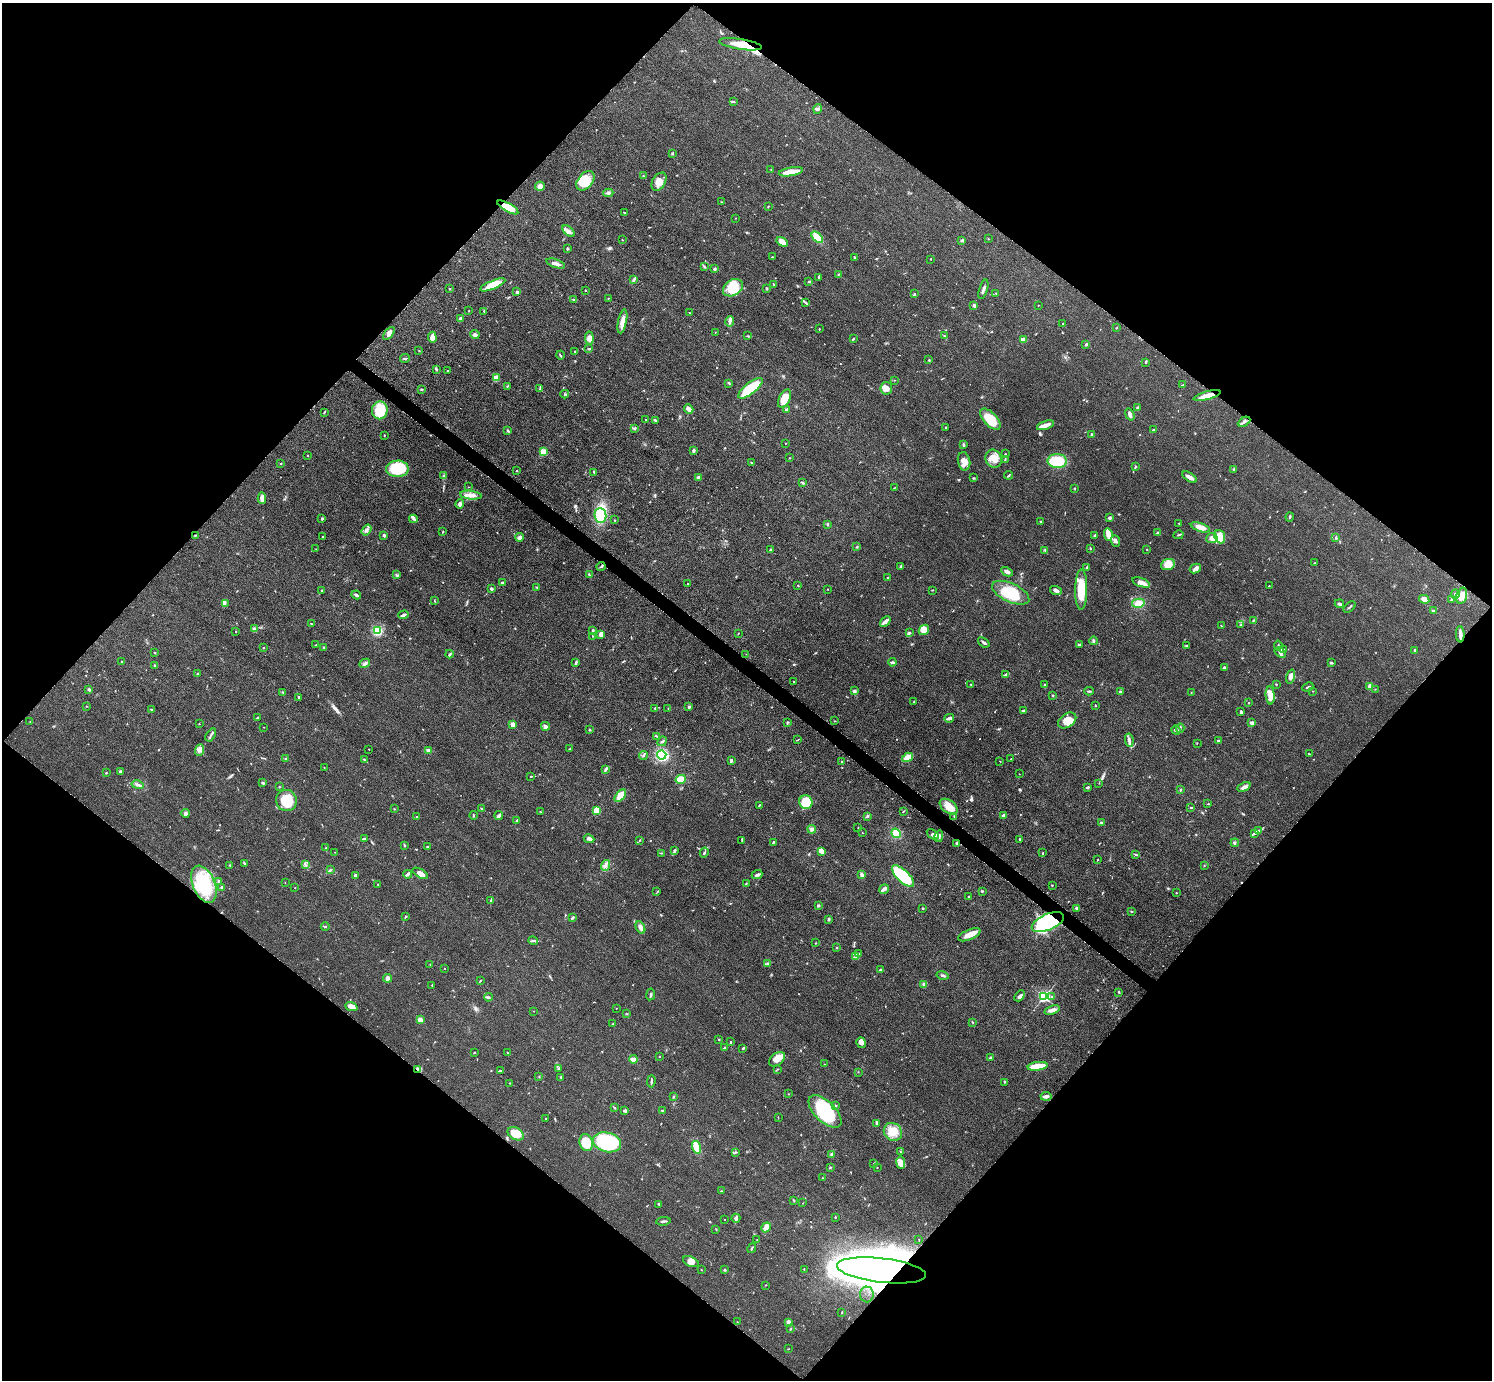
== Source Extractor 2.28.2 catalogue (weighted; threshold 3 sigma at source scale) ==
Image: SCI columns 12-5970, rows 165-5673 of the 5978 x 5981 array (HDU 1 of 3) = the unmasked area's bounding box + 8 px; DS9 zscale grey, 4 x 4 block average (1 PNG px = mean of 4 x 4 image px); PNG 1494 x 1382 px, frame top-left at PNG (2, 3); each listed source drawn as its Kron ellipse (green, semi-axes under 4 px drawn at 4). Shown black and unused: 50% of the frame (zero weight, under 3 of 5 exposures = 1% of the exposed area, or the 3 px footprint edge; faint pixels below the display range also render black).
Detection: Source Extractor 2.28.2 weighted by HDU 2 'WHT'. Background 0.0533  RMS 0.0058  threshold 0.026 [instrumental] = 3 sigma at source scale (4.5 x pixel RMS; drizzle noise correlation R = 1.50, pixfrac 1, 0.05/0.05 arcsec/px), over >= 5 px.
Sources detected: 682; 4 too faint to see at this stretch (4 x 4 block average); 6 inside a brighter object's white glare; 4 cosmic-ray / hot-pixel residue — neither listed nor drawn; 14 coinciding with a brighter row at this scale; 25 inside a brighter listed object's ellipse — not listed separately; of the other 629, all 500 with FLUX_AUTO >= 1.18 (the completeness limit of this list) listed and drawn (129 fainter detections not listed), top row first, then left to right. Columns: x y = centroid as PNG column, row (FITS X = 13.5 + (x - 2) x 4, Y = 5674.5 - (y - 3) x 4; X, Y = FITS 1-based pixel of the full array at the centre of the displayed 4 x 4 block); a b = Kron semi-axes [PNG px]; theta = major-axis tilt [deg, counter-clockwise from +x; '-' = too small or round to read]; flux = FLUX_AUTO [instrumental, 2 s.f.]
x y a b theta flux
740 44 22 5 -9 61
733 102 3 2 - 4.4
817 109 5 4 - 7.6
672 153 3 2 - 3.5
771 169 2 2 - 1.5
791 172 12 3 10 60
643 176 2 2 - 1.6
585 181 11 7 50 110
659 182 10 6 59 27
540 186 5 4 - 19
608 193 5 2 - 5.5
721 202 3 2 - 1.8
768 206 2 2 - 1.4
508 207 12 4 -29 76
625 213 4 2 - 3.5
736 218 2 2 - 1.2
568 231 7 3 -42 15
817 237 7 4 -44 48
988 239 2 2 - 1.2
622 240 2 2 - 1.7
962 240 3 2 - 3.2
782 242 6 4 -32 29
567 249 2 2 - 6
772 257 2 2 - 2.3
854 257 2 2 - 8.8
930 259 2 2 - 1.4
556 263 10 3 -18 15
704 267 3 2 - 2.6
715 269 2 2 - 6
838 274 2 2 - 2.4
819 277 4 2 - 4.5
633 280 4 3 - 6
809 281 3 2 - 2.4
774 284 2 2 - 1.8
493 285 13 4 23 56
733 288 11 8 33 96
767 288 3 2 - 3.9
449 289 3 2 - 2.1
983 289 10 2 73 12
585 290 2 2 - 2.1
517 292 3 3 - 8.7
996 293 2 2 - 2
915 294 2 2 - 2
608 298 2 2 - 2.1
574 300 4 2 - 4.5
805 302 4 2 - 3.7
974 305 4 2 - 4.2
1038 305 2 2 - 1.3
468 311 2 2 - 1.4
484 311 2 2 - 1.7
689 313 2 2 - 1.9
460 318 4 2 - 5.3
622 321 12 4 79 29
730 321 5 2 - 8.3
1063 324 2 2 - 1.7
1117 327 2 2 - 1.5
819 329 2 2 - 1.4
715 332 2 2 - 1.3
389 333 7 3 51 16
475 335 4 3 - 11
748 336 2 2 - 2.6
944 336 3 2 - 2.9
432 337 5 3 - 31
589 338 6 4 -84 20
853 339 3 2 - 3.3
1023 340 2 2 - 71
1086 345 3 2 - 6.7
589 349 4 2 - 3.4
419 350 2 2 - 1.5
575 351 2 2 - 3.4
560 355 4 2 - 4.4
405 358 5 2 - 3.9
929 360 2 2 - 3.2
1145 362 3 2 - 3.2
436 369 3 2 - 5.6
447 371 2 2 - 1.7
496 378 2 2 - 110
894 380 2 2 - 1.2
729 383 2 2 - 2
1182 385 3 2 - 2.7
507 386 3 2 - 2.3
540 388 3 2 - 2.3
750 388 15 5 38 190
886 388 6 5 - 19
422 389 3 2 - 3.2
565 394 4 2 - 2.3
1207 395 14 3 16 42
784 399 10 5 64 53
1137 408 2 2 - 4.6
689 409 5 3 - 17
786 409 2 2 - 15
380 410 9 8 - 120
324 412 3 2 - 2.6
1130 415 6 3 -70 13
990 419 13 6 -46 85
646 420 2 2 - 2.5
655 420 4 2 - 4.9
1244 422 7 2 30 9.8
1045 425 9 3 18 28
635 428 2 2 - 1.5
946 428 3 2 - 2.2
507 430 4 2 - 3.2
1153 430 2 2 - 2.4
384 435 2 2 - 2.3
1092 435 2 2 - 26
785 443 2 2 - 1.7
963 444 4 2 - 4.7
694 450 3 2 - 9.6
544 452 2 2 - 160
1005 454 2 2 - 2.2
307 455 2 2 - 1.5
790 458 2 2 - 1.2
994 459 9 8 - 36
1005 459 3 2 - 3.1
964 461 9 6 -79 24
1057 461 9 7 -4 140
751 463 3 2 - 2.8
280 464 2 2 - 4.8
1135 466 3 2 - 2.8
397 469 11 8 1 160
1234 469 3 2 - 3.8
516 471 3 2 - 1.8
594 472 3 2 - 2.6
1008 475 4 2 - 3.1
444 476 4 3 - 4.6
698 477 4 2 - 7.1
1189 477 8 3 -33 13
973 478 2 2 - 1.3
802 483 4 2 - 3.7
468 487 2 2 - 1.2
895 487 2 2 - 1.2
1074 488 2 2 - 2.3
471 495 11 3 -6 21
262 498 6 3 -86 19
460 504 5 3 - 11
600 515 7 6 - 120
1290 517 4 2 - 3.4
1109 518 2 2 - 7.4
322 519 3 2 - 3.8
413 519 4 2 - 5
615 520 2 2 - 1.8
1040 522 2 2 - 2.1
1179 523 2 2 - 1.8
827 524 2 2 - 2.7
1200 527 10 4 -19 33
366 530 6 2 54 7.5
443 532 4 2 - 2.2
1158 533 2 2 - 27
1108 534 6 3 -79 33
195 535 2 2 - 2.6
384 535 3 2 - 6.5
1095 535 3 2 - 4.2
1179 535 5 2 - 4.7
323 537 2 2 - 4.4
520 537 4 3 - 15
1220 537 7 5 -69 62
1212 538 5 5 - 22
1335 538 2 2 - 3.3
1116 541 6 4 -68 9.6
857 547 2 2 - 3.5
1090 548 2 2 - 2.6
316 549 2 2 - 1.5
771 549 3 2 - 3.3
1146 549 2 2 - 1.8
1045 550 2 2 - 1.8
1315 563 2 2 - 2
1168 564 7 5 23 49
601 566 4 2 - 4.5
901 566 3 2 - 4
1087 567 2 2 - 8
1195 568 6 4 27 10
1007 572 6 3 -28 13
396 575 3 2 - 3.3
589 575 3 2 - 3.4
888 577 2 2 - 2.7
502 582 3 2 - 2.5
1141 582 9 3 -20 25
687 584 2 2 - 1.3
798 585 2 2 - 2
1269 586 2 2 - 1.2
537 588 3 2 - 3.2
491 589 3 2 - 6.7
827 589 2 2 - 1.5
322 590 3 2 - 2.9
932 590 3 2 - 2
1081 590 20 6 89 94
1056 591 6 3 -18 12
1011 593 20 9 -25 120
1455 594 4 2 - 4.2
356 595 5 2 - 7.7
1462 596 8 5 75 32
1424 599 5 4 - 19
434 600 2 2 - 1.8
1452 600 3 2 - 6.8
225 603 4 2 - 5.8
1138 603 6 4 13 25
1339 604 5 3 - 6
1350 607 7 2 40 4.3
1433 611 4 2 - 5.3
403 615 5 2 - 8.8
1253 620 4 2 - 3.4
885 621 6 2 41 21
311 624 2 2 - 2.5
1241 625 2 2 - 1.9
1221 626 2 2 - 1.5
254 629 3 3 - 5.9
593 630 2 2 - 4.1
924 630 6 4 45 27
236 631 2 2 - 1.5
377 631 4 4 - 91
738 633 2 2 - 1.4
909 633 3 2 - 4
601 634 3 2 - 26
1460 634 8 2 -87 20
593 636 2 2 - 1.2
1093 641 4 2 - 4.5
984 642 6 2 -37 8
316 645 2 2 - 3.4
1079 645 4 2 - 3.1
1186 645 2 2 - 3
1278 645 5 2 - 4.2
263 647 2 2 - 2.5
324 647 3 2 - 2.6
1284 649 2 2 - 1.7
1415 650 3 2 - 4.3
1280 652 6 3 -32 9.2
155 653 3 2 - 2.3
450 654 4 2 - 5.5
746 654 2 2 - 1.3
122 662 2 2 - 1.8
892 662 4 2 - 6.2
365 663 6 3 28 8.3
576 663 4 2 - 6.2
1331 663 3 2 - 5.1
154 666 3 2 - 2.4
1224 668 3 2 - 6.3
197 674 2 2 - 2.9
1006 675 2 2 - 8
1291 676 7 4 73 17
794 682 2 2 - 2.9
971 684 2 2 - 2.8
1276 684 2 2 - 1.6
1045 685 3 2 - 2.3
1308 687 6 2 25 4
1370 687 2 2 - 37
1375 689 2 2 - 1.3
89 690 4 2 - 5.2
854 691 3 3 - 5.5
1089 691 5 2 - 3.9
1313 691 2 2 - 1.4
283 692 2 2 - 2.1
1120 692 3 2 - 5.3
1191 693 2 2 - 1.9
1053 695 2 2 - 3.5
1270 695 9 4 -86 38
299 697 3 2 - 4.8
914 702 2 2 - 1.5
1248 703 2 2 - 1.5
1095 705 2 2 - 2.6
86 706 2 2 - 1.4
689 707 2 2 - 8.2
655 708 2 2 - 3.1
668 708 2 2 - 1.9
151 709 2 2 - 2.7
1023 710 3 2 - 8.1
1241 712 3 2 - 6.9
257 718 3 2 - 1.6
949 718 5 3 - 8.6
1067 720 10 6 35 52
835 721 2 2 - 1.5
30 722 2 2 - 1.5
787 723 3 2 - 3
1252 723 2 2 - 43
199 724 2 2 - 1.4
513 725 3 3 - 29
545 726 4 4 - 8.5
263 727 2 2 - 1.3
1180 728 5 2 - 3.8
589 730 3 2 - 3.6
1176 730 5 2 - 6.6
211 735 7 2 59 6.1
657 736 2 2 - 2
797 740 4 2 - 1.9
1129 740 7 3 -82 11
1218 740 4 2 - 3.1
662 741 5 2 - 5.8
1197 743 2 2 - 1.5
369 749 2 2 - 1.5
569 749 2 2 - 1.4
200 750 6 4 69 12
428 750 4 2 - 7.6
1309 754 3 2 - 1.7
662 755 5 4 - 150
643 756 4 2 - 3.6
908 757 6 3 31 47
286 759 3 2 - 2.7
1010 759 2 2 - 1.2
364 760 4 2 - 4.4
731 760 3 2 - 7.1
842 761 2 2 - 2.1
1000 761 2 2 - 1.7
324 767 2 2 - 1.6
606 769 3 2 - 4.2
120 772 3 2 - 8.7
106 773 2 2 - 2.2
1019 774 2 2 - 1.3
531 776 3 2 - 1.6
681 779 5 4 - 32
263 783 3 2 - 3.9
1099 783 2 2 - 1.2
138 785 6 2 -11 7.3
279 787 2 2 - 1.8
1087 787 4 2 - 3.8
1244 787 7 3 25 11
1180 790 3 2 - 2.8
620 796 7 3 51 69
286 800 11 10 - 95
806 802 7 6 - 74
1208 804 2 2 - 1.6
760 805 4 2 - 2.8
949 807 10 6 -36 37
1191 807 3 2 - 2.6
481 808 2 2 - 1.4
395 809 2 2 - 1.6
597 810 4 3 - 56
903 811 3 2 - 2
540 812 2 2 - 1.7
185 813 4 4 - 7.7
473 815 4 2 - 2.9
1004 815 4 2 - 3.8
499 816 4 2 - 18
867 816 3 2 - 4.8
954 816 2 2 - 1.6
416 817 2 2 - 2.5
517 821 2 2 - 7.2
1101 823 2 2 - 7.7
858 828 2 2 - 1.6
812 829 4 3 - 7.6
1258 831 3 2 - 4
862 833 2 2 - 1.3
896 833 5 4 - 39
1254 833 3 2 - 4.6
933 834 7 4 -36 14
939 836 6 4 82 11
365 839 4 3 - 5.5
589 839 5 4 - 9.1
1020 839 2 2 - 2.9
640 840 2 2 - 2
742 840 3 2 - 2.4
773 842 3 2 - 4.2
957 843 3 3 - 6
1235 843 4 3 - 4.7
404 845 3 2 - 2.7
326 847 2 2 - 1.5
427 847 2 2 - 2.4
674 851 3 2 - 5.4
821 851 4 3 - 32
335 852 2 2 - 1.4
704 852 5 2 - 6.2
661 853 2 2 - 1.3
1043 853 3 2 - 2.1
1136 855 4 2 - 3.3
1097 860 2 2 - 1.8
244 863 3 2 - 2.6
305 864 4 2 - 4.7
230 865 3 2 - 1.9
605 865 5 3 - 11
1204 865 3 2 - 1.4
331 869 2 2 - 1.5
420 873 9 3 -29 20
408 874 4 2 - 13
355 875 3 2 - 5.1
757 875 5 3 - 7.9
862 875 4 3 - 11
903 876 14 6 -43 260
219 881 3 2 - 4.6
285 882 2 2 - 1.4
746 883 2 2 - 2.2
204 884 20 11 -67 120
378 884 2 2 - 2.6
1052 885 2 2 - 2.2
222 888 3 2 - 4.9
295 888 2 2 - 1.3
884 889 5 2 - 16
982 891 3 2 - 3.1
657 892 2 2 - 1.7
1176 893 2 2 - 2.5
968 896 2 2 - 2.1
491 900 3 2 - 3.3
818 906 2 2 - 21
923 908 2 2 - 3.6
1076 908 3 2 - 6.5
1132 912 2 2 - 2.1
406 917 4 2 - 3.2
573 918 2 2 - 9.3
829 919 3 2 - 6.2
1048 922 17 8 23 450
325 926 4 2 - 2.6
640 927 6 4 -63 14
969 935 12 5 22 32
533 941 5 2 - 3.8
815 943 2 2 - 1.6
837 948 2 2 - 4.5
858 954 2 2 - 1.2
855 957 4 2 - 4.7
768 963 4 2 - 4.2
430 964 2 2 - 1.7
444 968 2 2 - 1.6
881 970 2 2 - 8.7
943 975 6 2 -14 6.4
388 978 4 2 - 30
480 980 3 2 - 3.4
923 984 4 2 - 5.6
432 985 3 2 - 2.5
1119 992 3 2 - 4.4
651 994 6 2 82 5.4
1020 996 6 3 48 10
488 997 4 2 - 4.7
1044 997 2 2 - 720
1051 997 2 2 - 4.5
351 1007 6 3 -22 23
616 1008 2 2 - 1.4
1052 1010 8 3 18 20
533 1011 2 2 - 2
626 1013 3 2 - 1.9
420 1020 2 2 - 92
972 1022 3 2 - 2.5
613 1024 2 2 - 2.2
719 1039 2 2 - 4.5
730 1042 2 2 - 8
861 1043 5 4 - 16
724 1048 3 2 - 2.8
743 1048 3 2 - 5.2
474 1053 2 2 - 2.1
507 1053 2 2 - 1.7
659 1056 2 2 - 2.5
990 1057 3 2 - 3.9
633 1059 4 3 - 22
777 1059 9 6 37 27
824 1064 2 2 - 1.4
1037 1066 10 3 7 77
559 1068 2 2 - 2
418 1069 3 3 - 6.5
778 1069 2 2 - 1.3
500 1071 3 2 - 4.1
858 1072 2 2 - 1.4
539 1076 2 2 - 1.4
561 1077 2 2 - 3.1
651 1081 6 2 88 6.5
1004 1082 2 2 - 2.2
509 1083 2 2 - 1.3
788 1094 2 2 - 1.3
1046 1096 5 3 - 11
673 1097 2 2 - 1.8
835 1106 2 2 - 2.3
615 1108 3 2 - 2.9
662 1110 3 2 - 3
625 1111 4 2 - 8.2
825 1111 21 10 -45 220
778 1117 3 2 - 1.6
546 1118 2 2 - 2.2
876 1123 4 2 - 4.1
893 1132 9 8 - 46
516 1134 8 6 -31 64
607 1142 14 9 -14 400
586 1143 8 6 -73 84
697 1147 7 4 -75 62
900 1151 2 2 - 1.3
736 1152 3 2 - 2.4
831 1154 2 2 - 3.7
874 1163 2 2 - 1.6
901 1163 6 4 -83 33
830 1167 2 2 - 2.9
877 1168 2 2 - 1.7
822 1178 2 2 - 1.6
721 1191 2 2 - 2
794 1200 3 2 - 2.5
803 1203 2 2 - 1.2
659 1204 2 2 - 2
835 1217 3 2 - 2.1
736 1218 4 4 - 7.9
725 1220 2 2 - 1.4
663 1221 7 2 7 6.1
766 1227 5 3 - 34
716 1229 3 2 - 1.6
919 1239 2 2 - 1.4
757 1240 2 2 - 1.3
752 1248 5 2 - 3.7
691 1262 8 5 -24 19
804 1269 2 2 - 1.5
701 1270 2 2 - 1.9
725 1270 3 2 - 3.4
882 1270 45 12 -7 5700
765 1285 2 2 - 1.6
867 1294 8 6 -86 57
842 1313 3 2 - 1.9
737 1322 2 2 - 1.4
788 1322 4 3 - 13
790 1329 2 2 - 1.4
788 1349 2 2 - 1.4
Overlapping masked pixels (flux is a lower limit): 9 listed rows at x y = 740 44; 508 207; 1207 395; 601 566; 1460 634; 957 843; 1048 922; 418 1069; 882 1270
Diffuse or blended objects may show on this block-average render without a row.